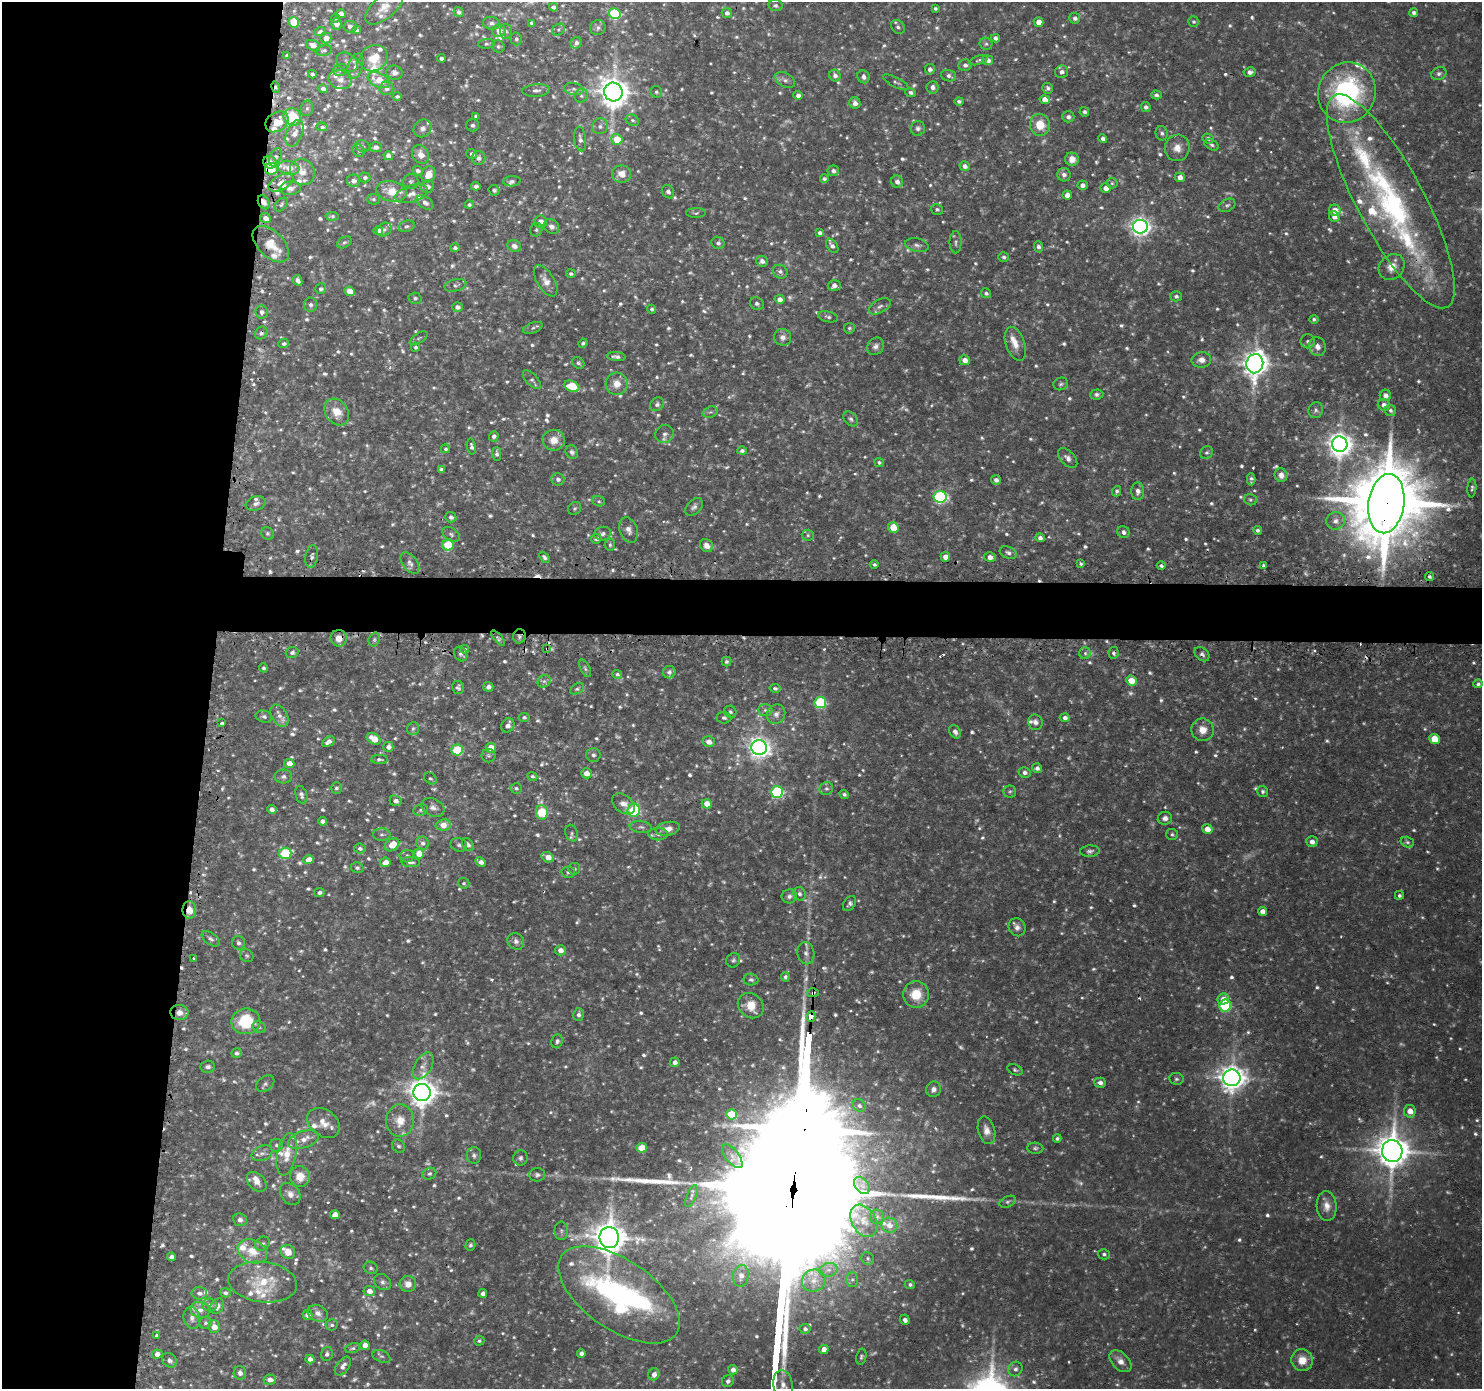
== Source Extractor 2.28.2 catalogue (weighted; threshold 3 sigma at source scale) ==
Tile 4 of 3 x 3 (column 1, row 2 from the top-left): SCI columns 21-1500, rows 1516-2902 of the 4481 x 4514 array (HDU 1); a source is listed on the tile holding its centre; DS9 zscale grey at full resolution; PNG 1484 x 1391 px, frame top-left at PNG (2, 2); each listed source drawn as its Kron ellipse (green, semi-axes under 4 px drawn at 4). Shown black and unused: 17% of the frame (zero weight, under 2 of 3 exposures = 3% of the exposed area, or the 3 px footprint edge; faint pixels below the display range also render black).
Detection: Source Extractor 2.28.2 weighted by HDU 2 'WHT'; one run over the whole footprint, this tile lists its part. Background 0.0946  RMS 0.0078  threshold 0.0353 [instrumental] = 3 sigma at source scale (4.5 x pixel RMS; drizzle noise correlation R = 1.50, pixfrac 1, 0.05/0.05 arcsec/px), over >= 5 px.
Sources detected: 1291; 133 too faint to see at this stretch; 13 cosmic-ray / hot-pixel residue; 2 long thin detections or spike segments (spike, bleed or trail) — neither listed nor drawn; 65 inside a brighter listed object's ellipse — not listed separately; of the other 1078, all 500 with FLUX_AUTO >= 1.6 (the completeness limit of this list) listed and drawn (578 fainter detections not listed), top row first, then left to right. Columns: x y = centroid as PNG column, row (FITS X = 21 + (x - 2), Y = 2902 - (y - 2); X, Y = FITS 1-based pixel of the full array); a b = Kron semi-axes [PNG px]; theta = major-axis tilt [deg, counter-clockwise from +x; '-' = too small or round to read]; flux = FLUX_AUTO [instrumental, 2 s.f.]
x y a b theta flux
775 5 7 5 -11 2
384 7 23 11 40 9.7
553 7 4 4 - 2.6
935 8 4 3 - 1.7
459 12 5 4 - 1.7
615 13 6 5 - 84
727 13 5 5 - 3.4
1414 13 4 4 - 2.2
341 14 5 4 - 5.5
335 18 5 4 - 1.6
1075 18 5 5 - 2.5
294 22 5 5 - 28
1038 22 5 4 - 7.3
1194 22 5 5 - 1.7
491 23 8 6 -4 3.1
532 23 4 3 - 2.2
336 24 6 5 - 5.4
350 27 6 6 - 3.5
898 27 8 6 -47 2.4
598 28 8 7 - 3
558 29 7 5 35 1.6
357 30 4 4 - 1.7
499 31 6 6 - 5.9
506 31 7 6 - 2
320 32 5 4 - 2
326 38 5 5 - 7.1
995 38 4 4 - 3.1
516 39 6 5 - 2
576 43 6 5 - 2.5
486 44 8 4 7 1.6
986 44 6 6 - 1.8
313 45 7 5 -22 7.8
498 46 6 6 - 1.6
324 50 8 5 11 1.8
287 56 4 3 - 2.1
374 58 15 12 32 15
441 58 4 4 - 2.8
979 60 10 4 18 1.6
988 60 5 5 - 4.5
347 62 11 8 -34 3.6
965 65 6 6 - 3.1
355 66 13 7 71 4.6
930 69 5 5 - 3.2
340 70 7 5 17 2.1
1062 72 6 6 - 3.7
1250 72 6 4 9 3.3
395 73 8 7 - 3.4
312 74 4 4 - 1.8
1439 74 8 6 23 2.6
835 75 6 5 - 3.1
949 76 8 5 -17 2.9
863 77 7 6 - 3.4
340 80 12 9 -10 6
379 80 12 7 -25 15
785 80 11 7 -31 3.2
896 82 14 5 -28 2.2
276 87 6 4 -78 2
932 87 6 6 - 3.6
386 88 7 6 - 4.1
1048 88 5 5 - 2
323 89 5 4 - 3.6
574 89 9 6 -9 2.7
536 90 14 6 5 3.3
613 92 9 9 - 1400
656 92 6 5 - 1.7
910 92 5 4 - 1.9
1347 93 31 28 67 140
798 95 5 4 - 3.4
1156 95 5 4 - 2.5
397 96 5 4 - 1.7
581 96 7 6 - 2.3
1045 100 5 4 - 9.5
959 101 4 4 - 1.7
855 103 6 5 - 4.3
1146 107 5 5 - 2.7
307 108 8 6 74 2.1
1084 112 5 4 - 2
476 116 4 4 - 2.2
292 117 9 8 - 33
1068 117 6 5 - 3
632 120 7 5 -27 2
277 122 12 9 34 12
472 125 6 6 - 2.6
1040 125 11 10 - 17
600 126 8 7 - 3.3
322 127 6 4 -6 1.7
423 128 9 8 - 3.5
918 128 7 7 - 2.6
295 133 14 8 68 5.5
1162 133 7 6 - 2.6
1208 138 6 4 -23 2.2
580 139 12 6 -83 3.4
617 139 6 5 - 19
1103 139 5 4 - 2.9
1212 145 8 5 -28 2.2
363 146 7 5 -20 1.7
376 147 6 5 - 2.8
1177 148 13 12 - 7.9
359 151 6 5 - 1.7
421 154 9 8 - 7.9
472 154 5 5 - 2.7
388 156 5 4 - 5.9
275 157 9 5 68 2.7
479 158 7 6 - 3
1072 159 7 6 - 6.2
270 162 7 6 - 7.3
965 166 5 5 - 3.6
289 168 10 7 -10 10
271 169 6 6 - 17
418 171 5 4 - 2.9
833 171 6 5 - 3.2
302 172 13 12 - 8.2
428 174 8 6 66 11
622 174 9 8 - 8.8
1064 175 7 6 - 3.5
365 177 5 5 - 2.4
1180 177 5 4 - 5.1
824 179 4 4 - 1.9
353 181 6 6 - 4.7
512 181 9 5 4 2
281 182 14 7 28 5.8
411 182 7 7 - 2
897 182 6 6 - 3.9
1112 183 5 5 - 1.7
1082 185 5 5 - 3.9
476 186 4 3 - 2.8
427 187 7 6 - 3.7
290 188 10 6 5 3.7
1106 188 5 4 - 5.9
494 190 5 5 - 2.1
391 191 15 10 -13 15
668 192 7 6 - 3.1
411 194 17 8 17 6.8
1067 195 4 4 - 6.1
373 199 6 5 - 1.8
1391 201 120 33 -62 220
264 202 7 5 -62 4
425 203 9 5 -34 3.5
281 204 8 5 49 1.7
469 205 4 4 - 1.7
1227 205 9 6 26 2.3
937 209 6 5 - 1.9
1335 210 6 5 - 11
696 213 10 5 2 1.8
332 216 6 4 4 1.6
1334 217 5 5 - 4.7
265 218 5 5 - 4.3
541 222 6 6 - 7.3
407 226 8 5 17 2
551 226 8 7 - 3.7
1140 227 7 7 - 450
384 229 8 6 38 2.6
378 230 5 4 - 5.4
536 230 7 6 - 1.8
820 233 4 4 - 2.5
344 242 8 5 30 1.6
956 242 11 6 89 2.5
718 243 6 6 - 2.8
271 244 22 13 -45 14
917 245 12 6 -11 3.1
514 246 7 6 - 4.3
832 246 8 5 -54 3.5
1038 247 5 4 - 2.4
455 248 5 4 - 2
1004 257 5 5 - 2
762 261 6 5 - 3.5
1392 267 14 12 45 9.7
780 272 7 6 - 2.9
571 274 5 4 - 1.7
298 280 5 4 - 2.9
546 281 17 8 -58 7.2
455 285 11 6 13 2.5
834 286 6 5 - 4.8
321 289 5 5 - 2.2
350 291 5 4 - 9.3
986 293 5 4 - 2.1
1176 296 5 5 - 2.3
415 298 6 5 - 1.9
780 299 5 4 - 5.2
757 304 7 6 - 2
310 305 7 6 - 2.7
880 306 12 6 28 3.2
457 307 5 4 - 3.5
652 309 4 4 - 2.1
262 312 6 6 - 3.1
828 317 10 5 -13 2.2
1314 319 5 4 - 1.6
533 328 10 5 21 2.2
849 328 5 5 - 1.6
261 333 7 6 - 2.2
783 337 9 8 - 4.2
419 338 10 5 33 1.6
1308 341 7 7 - 2.6
583 343 5 4 - 1.7
284 344 5 4 - 2
1015 344 17 9 -71 9
876 346 9 8 - 3.6
415 347 4 4 - 1.7
1317 347 9 8 - 5
616 357 9 4 -6 3
965 360 5 5 - 6.4
1201 360 10 7 5 5.7
578 363 6 5 - 1.9
1255 364 9 8 - 950
532 380 11 6 -47 2.3
617 384 11 11 - 9.5
1061 384 7 6 - 1.9
572 386 8 5 -24 30
1097 394 7 5 6 2.1
1385 395 6 5 - 4.3
657 404 7 6 - 2.5
1384 405 6 5 - 4.9
1316 410 8 7 - 2.3
1390 410 6 5 - 2.2
337 412 14 11 -53 12
710 412 7 5 19 1.9
851 419 8 6 -47 2.6
664 434 9 8 - 3.4
494 436 5 5 - 3.2
554 440 11 10 - 10
1340 444 8 7 - 860
471 446 8 4 -81 2.5
445 449 4 4 - 1.6
742 451 5 4 - 2.1
572 452 7 6 - 2.4
1207 452 7 6 - 2
497 454 7 4 -88 2.5
1068 458 12 7 -46 3.9
879 462 5 4 - 1.7
441 470 4 4 - 2.5
1281 475 7 6 - 4.4
558 479 6 6 - 3
1251 479 6 4 -90 2.2
996 480 5 4 - 3.2
1472 488 9 4 86 2
1117 491 5 4 - 2.1
1138 491 8 6 -90 4.4
940 497 6 6 - 140
1250 500 6 5 - 1.6
599 501 6 5 - 1.6
256 504 10 7 20 3.2
1386 504 30 18 82 12000
694 507 10 7 47 3.2
575 508 7 6 - 1.9
451 517 5 5 - 3
1336 521 9 9 - 4.7
893 527 5 5 - 22
629 530 13 8 -70 5.1
1258 530 4 4 - 2
1123 532 6 6 - 3.7
268 533 6 6 - 1.6
451 534 10 6 -34 2.3
603 534 8 7 - 2.7
808 535 6 5 - 1.8
1040 538 5 4 - 3.2
596 539 5 4 - 3
448 545 6 5 - 36
610 545 6 5 - 1.7
707 546 7 6 - 5.2
1008 553 9 6 -22 2.9
312 557 11 6 80 2.9
544 557 6 4 -47 2
945 557 5 4 - 6.7
990 557 6 4 -16 5.8
410 563 12 7 -53 3.9
874 564 4 4 - 1.8
1081 564 3 3 - 2.5
1161 566 4 4 - 2.2
1263 566 3 3 - 2.6
1429 576 5 4 - 1.9
519 636 7 6 - 2.2
339 638 8 8 - 7.2
498 638 9 4 -49 1.7
374 639 7 5 70 1.8
547 648 3 3 - 1.7
464 649 4 3 - 2.4
292 653 6 5 - 2.7
1085 653 5 5 - 2.3
1114 653 6 5 - 2.1
461 654 8 6 -57 2.4
1202 654 8 6 -41 2.6
726 662 5 5 - 2
263 668 4 4 - 1.7
585 668 9 4 -65 1.7
669 672 6 6 - 2.6
617 674 5 4 - 1.7
1131 680 5 5 - 13
544 681 7 6 - 2.3
1478 684 5 4 - 1.8
458 687 6 6 - 2.2
488 687 5 5 - 3.9
775 688 5 4 - 1.8
577 689 7 5 31 1.6
820 702 6 5 - 91
765 710 7 6 - 2.6
730 712 6 5 - 1.8
776 714 10 9 - 4.7
279 716 12 7 -58 5.6
264 717 8 6 -13 2.5
524 717 5 4 - 2
724 718 7 5 -5 2.1
1065 718 5 4 - 3.2
1035 722 8 7 - 3.1
222 723 4 3 - 2.8
508 725 7 6 - 4.7
413 728 6 5 - 1.8
1203 730 11 11 - 8.7
955 732 7 5 -59 3.4
374 739 7 5 -32 13
1434 739 5 5 - 18
328 742 7 4 31 3.6
709 742 6 5 - 5.9
388 747 5 5 - 5.1
759 747 8 7 - 560
491 748 5 5 - 10
457 750 6 5 - 46
593 755 7 7 - 2.5
488 756 7 6 - 1.9
379 759 8 4 0 2
289 763 5 4 - 6.6
1037 768 5 5 - 2.6
1025 772 6 5 - 3.2
586 773 5 5 - 7.1
283 776 8 7 - 3
532 776 5 4 - 1.9
430 778 7 5 -38 1.7
336 788 6 5 - 1.7
516 788 6 5 - 1.9
826 789 7 6 - 2.4
1010 791 6 6 - 1.6
777 792 6 6 - 100
1263 792 5 5 - 2.1
301 795 9 5 -74 2.9
844 795 5 4 - 2.3
396 801 6 5 - 3.7
624 804 13 8 -38 6.1
707 804 5 4 - 9
433 808 12 8 -27 4.2
272 809 5 4 - 3.3
421 810 7 5 12 1.7
634 810 6 6 - 63
542 812 7 6 - 49
1165 818 7 6 - 3.8
322 821 4 4 - 3.5
443 825 8 5 4 9.6
641 827 11 6 -6 2.8
668 829 12 7 10 6.8
1207 829 5 5 - 7.7
572 833 8 6 -72 1.7
658 834 10 6 -1 3.1
1172 834 6 5 - 1.8
382 835 8 6 0 2.4
1312 842 5 5 - 4.6
1407 842 7 5 -16 2
423 843 7 6 - 3.1
468 844 7 5 -55 2.8
392 845 8 6 35 13
459 845 8 6 -18 2.3
360 849 6 5 - 2.3
1090 851 10 5 3 2.6
285 853 6 5 - 56
419 854 5 5 - 11
407 856 7 6 - 2.6
548 857 6 5 - 7.5
309 860 5 4 - 12
385 862 5 5 - 8.4
410 862 9 5 -4 2.7
480 862 5 4 - 4.2
357 868 6 5 - 1.8
574 869 6 5 - 1.7
568 872 7 6 - 2
464 883 6 5 - 1.6
319 892 5 4 - 2.3
799 894 7 6 - 2.5
1399 895 4 4 - 1.7
789 896 7 7 - 3.1
850 904 8 5 56 2.4
189 910 9 6 88 9
1262 911 4 4 - 5.9
1017 927 9 8 - 3.9
211 939 10 6 -36 2.5
516 941 9 8 - 3.8
238 943 7 6 - 2.6
560 950 5 5 - 4.8
806 953 11 8 -80 4.6
247 956 7 6 - 1.7
193 959 3 3 - 3.7
733 960 7 6 - 2.1
785 977 4 4 - 2.6
751 980 7 6 - 2.1
813 993 6 4 4 2.3
916 994 13 13 - 20
1223 999 6 5 - 7.6
751 1006 14 11 -41 14
1225 1006 6 6 - 92
179 1012 9 7 -4 6.4
578 1015 6 5 - 2.9
811 1017 5 4 - 62
246 1021 14 13 - 36
259 1027 7 5 -29 1.8
557 1041 7 5 68 2.1
236 1053 5 4 - 2.6
675 1062 5 4 - 3.4
423 1066 14 8 59 6.6
208 1067 7 6 - 2.8
1015 1070 8 5 -24 1.7
1232 1078 8 8 - 1000
1176 1079 7 6 - 2
1100 1083 6 5 - 4
265 1084 10 7 39 2.7
933 1089 8 7 - 3.9
422 1092 8 8 - 1200
859 1106 7 6 - 2.3
1410 1111 6 6 - 9
731 1114 5 5 - 32
400 1121 16 14 89 14
324 1123 18 13 -39 10
987 1130 14 8 -75 6.7
1057 1139 4 4 - 1.9
303 1140 16 8 19 7.2
276 1145 6 6 - 2.2
398 1146 7 6 - 2.1
642 1148 5 5 - 21
1035 1148 8 5 -2 1.9
1392 1151 11 10 - 1900
262 1153 11 7 22 3.4
287 1154 21 9 79 14
474 1155 8 7 - 2.6
732 1156 14 6 -51 3.6
520 1158 7 7 - 2.5
429 1174 7 5 22 2
537 1175 8 6 1 2.5
300 1176 10 10 - 12
257 1182 11 8 -45 6.1
862 1186 10 6 -49 4.3
290 1194 12 9 -51 5.3
691 1196 12 4 68 2.2
1008 1202 8 5 25 2
1327 1206 15 10 -85 7.9
335 1215 5 4 - 9.1
877 1217 7 7 - 2.2
240 1220 7 6 - 3.6
864 1221 17 12 -60 11
889 1225 8 7 - 7.1
561 1231 9 6 -88 2.4
609 1238 10 9 - 1900
262 1244 8 6 40 2.7
470 1245 6 5 - 1.6
252 1251 15 11 -24 15
288 1252 7 6 - 9.7
1104 1254 6 5 - 2
172 1257 4 4 - 4.8
868 1258 6 6 - 1.9
371 1268 7 6 - 2.2
828 1270 9 6 13 4.1
741 1276 11 8 80 6.2
814 1280 12 11 - 8.6
852 1280 7 6 - 2.2
263 1282 34 20 -7 32
383 1282 9 7 -35 2.9
408 1284 8 8 - 6.5
910 1285 5 4 - 1.9
369 1291 6 5 - 6.6
199 1293 7 6 - 3.7
225 1293 5 4 - 2.2
483 1293 4 4 - 4
619 1295 69 35 -34 270
210 1305 7 6 - 3
217 1306 8 6 62 4.9
200 1310 10 8 -16 4.7
318 1313 10 8 -26 4.9
307 1315 5 5 - 4.6
192 1318 11 8 -76 4.5
905 1320 5 5 - 3.6
205 1323 6 6 - 1.7
332 1325 6 5 - 1.9
214 1327 6 5 - 8.2
805 1329 5 5 - 2.5
157 1336 4 3 - 2.3
479 1341 5 5 - 1.6
365 1345 5 4 - 8.1
353 1348 8 4 16 1.7
824 1349 5 4 - 6.7
581 1353 4 4 - 3.3
157 1354 5 4 - 5.2
327 1354 7 6 - 2
381 1356 9 5 -22 2.3
861 1357 8 5 79 2
310 1359 4 4 - 4.4
169 1360 8 6 -43 3.1
1302 1360 11 11 - 12
1120 1361 13 8 -45 6.8
343 1366 11 6 53 4.2
1015 1369 7 7 - 2.9
733 1370 5 4 - 5.3
240 1373 7 6 - 4.4
654 1374 6 5 - 4.7
270 1380 6 5 - 6.1
728 1381 6 5 - 3
783 1385 15 9 -82 7
Overlapping masked pixels (flux is a lower limit): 17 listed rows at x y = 276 87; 270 162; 271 169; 1391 201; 264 202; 271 244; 261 333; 1386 504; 519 636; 339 638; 547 648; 1114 653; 1202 654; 189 910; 813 993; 179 1012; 811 1017
Isophote crosses this tile's border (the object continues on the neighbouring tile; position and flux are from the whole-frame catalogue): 2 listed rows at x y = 294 22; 783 1385